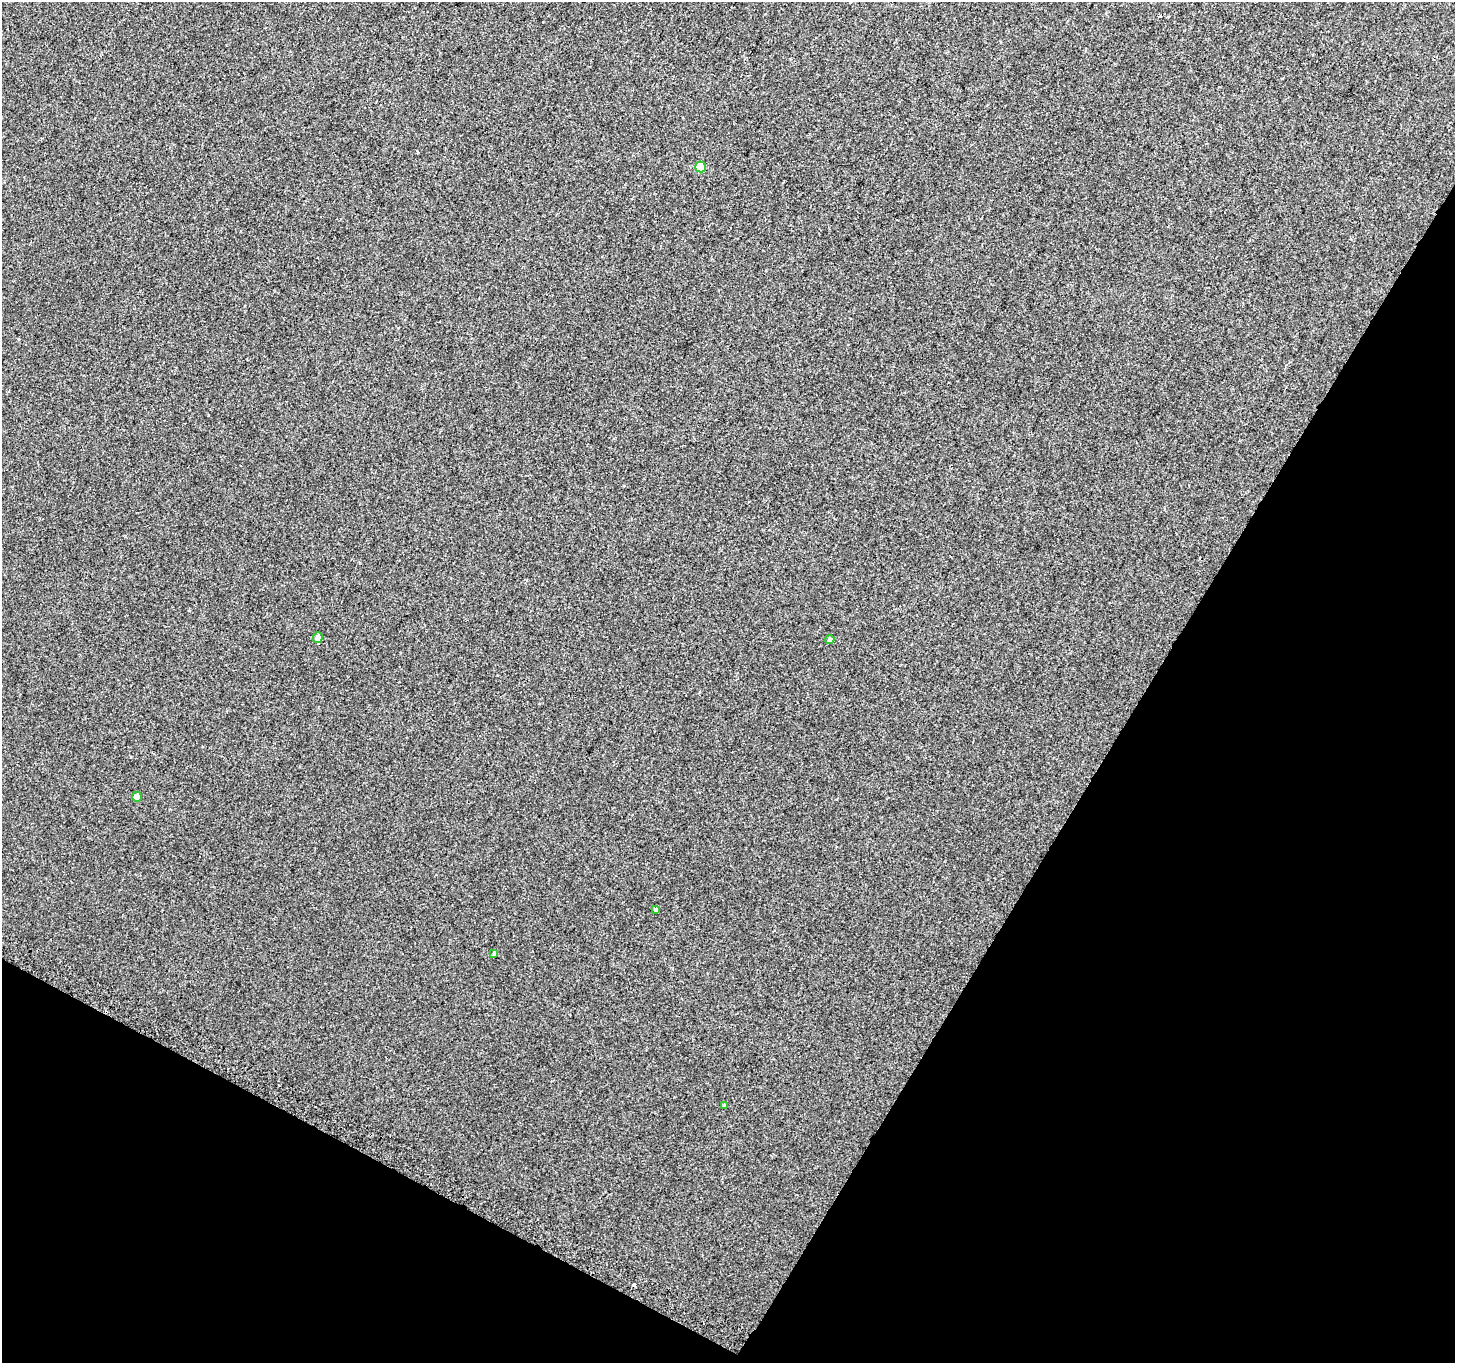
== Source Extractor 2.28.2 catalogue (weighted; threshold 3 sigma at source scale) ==
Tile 15 of 4 x 4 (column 3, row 4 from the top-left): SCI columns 2918-4370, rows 220-1580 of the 5844 x 5948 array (HDU 1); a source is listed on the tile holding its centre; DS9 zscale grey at full resolution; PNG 1457 x 1365 px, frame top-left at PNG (2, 2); each listed source drawn as its Kron ellipse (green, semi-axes under 4 px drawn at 4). Shown black and unused: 29% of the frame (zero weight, under 2 of 3 exposures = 2% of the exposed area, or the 3 px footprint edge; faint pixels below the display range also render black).
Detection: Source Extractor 2.28.2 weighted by HDU 2 'WHT'; one run over the whole footprint, this tile lists its part. Background 0.00449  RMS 0.0065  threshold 0.0291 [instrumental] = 3 sigma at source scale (4.5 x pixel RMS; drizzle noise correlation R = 1.50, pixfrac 1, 0.0396/0.0396 arcsec/px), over >= 5 px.
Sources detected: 8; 1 cosmic-ray / hot-pixel residue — neither listed nor drawn; the other 7 listed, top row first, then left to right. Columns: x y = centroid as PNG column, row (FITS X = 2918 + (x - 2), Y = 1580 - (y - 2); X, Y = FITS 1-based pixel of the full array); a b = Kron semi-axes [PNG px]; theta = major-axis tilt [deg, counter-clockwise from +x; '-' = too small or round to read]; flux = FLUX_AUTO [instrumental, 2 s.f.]
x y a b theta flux
701 167 5 5 - 17
318 638 5 5 - 2.2
830 640 4 4 - 1.7
137 797 5 5 - 3.5
656 909 4 3 - 0.77
494 953 4 3 - 3.3
724 1105 4 3 - 0.78